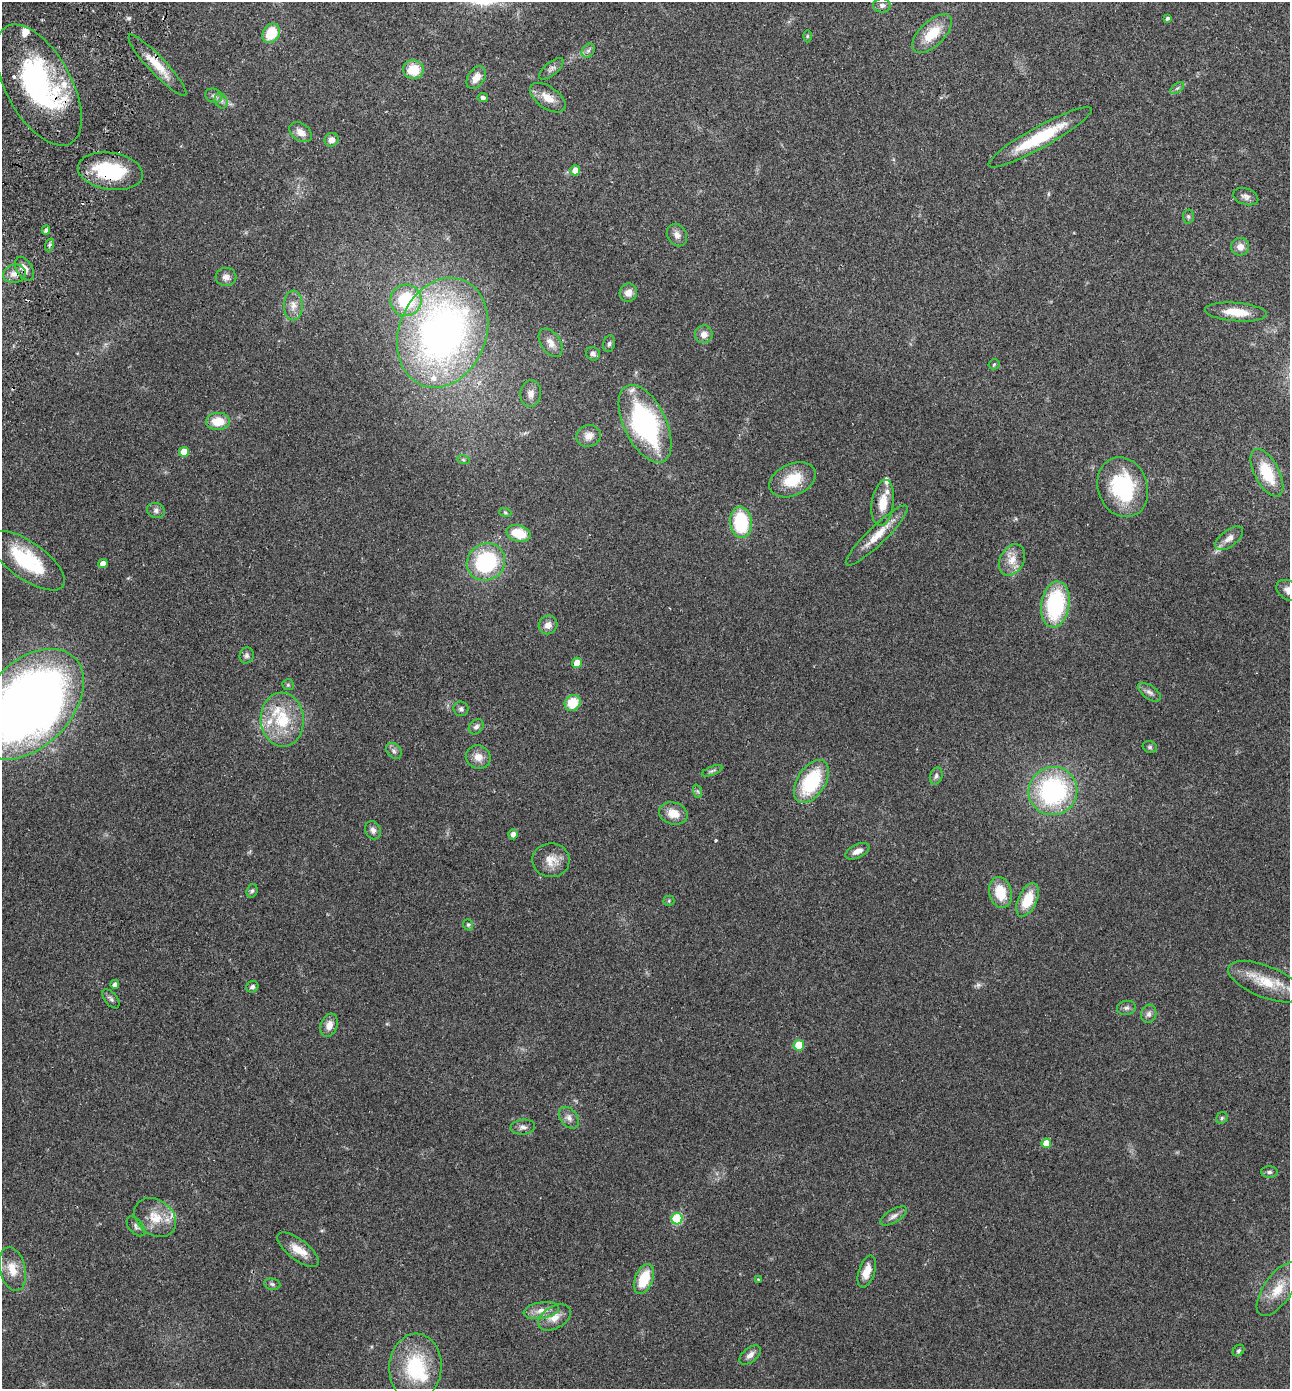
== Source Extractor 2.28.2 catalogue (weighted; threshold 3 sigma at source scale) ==
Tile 11 of 4 x 4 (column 3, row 3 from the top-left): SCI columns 2770-4057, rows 1417-2803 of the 5672 x 5603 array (HDU 1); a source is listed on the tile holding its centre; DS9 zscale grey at full resolution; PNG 1292 x 1391 px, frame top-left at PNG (2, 2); each listed source drawn as its Kron ellipse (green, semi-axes under 4 px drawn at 4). Shown black and unused: <1% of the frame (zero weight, under 2 of 3 exposures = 3% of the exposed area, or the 3 px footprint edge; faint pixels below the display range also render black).
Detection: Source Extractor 2.28.2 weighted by HDU 2 'WHT'; one run over the whole footprint, this tile lists its part. Background 0.0859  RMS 0.0077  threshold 0.0346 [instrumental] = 3 sigma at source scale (4.5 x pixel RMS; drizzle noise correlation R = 1.50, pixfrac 1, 0.05/0.05 arcsec/px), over >= 5 px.
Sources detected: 135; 1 too faint to see at this stretch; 2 inside a brighter object's white glare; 1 cosmic-ray / hot-pixel residue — neither listed nor drawn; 12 inside a brighter listed object's ellipse — not listed separately; the other 119 listed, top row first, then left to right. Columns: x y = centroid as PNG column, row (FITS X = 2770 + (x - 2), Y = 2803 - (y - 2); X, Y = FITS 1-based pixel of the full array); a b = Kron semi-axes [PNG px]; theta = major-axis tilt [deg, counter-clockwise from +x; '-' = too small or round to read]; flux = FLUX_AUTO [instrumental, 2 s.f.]
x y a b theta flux
882 5 9 7 -2 2.7
1167 18 4 3 - 1.3
271 33 10 8 59 19
932 34 25 12 44 19
807 36 6 4 90 0.9
588 51 7 6 - 2.1
157 65 41 8 -47 16
551 69 15 6 39 2.9
413 70 10 9 - 17
476 78 12 8 57 7.3
39 85 67 32 -61 140
1177 88 8 4 37 1.6
214 96 9 7 -22 2.4
483 98 5 4 - 1.8
548 98 20 11 -35 9.6
221 101 8 6 -67 2.6
301 132 12 8 -35 6
1040 137 59 10 29 39
331 140 7 6 - 4.3
575 170 5 5 - 6.8
110 171 33 18 -9 49
1246 197 13 8 -19 3.2
1188 216 7 5 -89 1.4
46 230 4 4 - 2.2
677 235 12 9 -58 4.3
49 245 6 4 71 1.3
1240 247 9 9 - 5.6
24 269 13 8 -60 5.6
14 274 11 9 14 5.2
226 277 10 9 - 4.2
628 293 9 8 - 5.3
406 300 15 15 - 40
293 305 15 9 -90 6.2
1236 312 31 9 -5 14
443 333 56 43 68 330
704 334 9 9 - 5.1
551 343 16 9 -56 6.5
609 344 8 6 75 1.9
593 354 7 6 - 2.7
994 364 5 5 - 0.93
531 394 13 10 84 5
218 421 12 8 1 14
645 424 42 21 -64 120
589 436 12 11 - 6.1
184 452 5 5 - 13
463 459 6 4 -20 1.1
1267 473 26 12 -62 28
792 480 24 16 24 22
1123 487 31 24 -71 59
883 503 23 11 82 14
156 510 9 7 -18 2.8
505 512 6 4 -19 0.93
741 522 16 11 -85 46
519 533 12 8 -16 18
877 536 42 9 44 15
1229 538 16 8 37 5
1012 560 17 11 62 9.2
27 561 44 18 -36 50
486 562 20 18 36 67
103 564 4 4 - 6.5
1289 590 14 9 -29 6.3
1055 604 23 14 81 68
548 625 9 9 - 5
247 655 8 7 - 2.2
577 663 5 5 - 9.1
288 685 6 5 - 1.2
1149 692 13 6 -36 3.3
573 703 8 7 - 19
29 704 65 42 46 680
461 709 7 7 - 2
282 720 27 21 -86 34
476 727 8 6 46 2.5
1150 747 7 5 -15 1.5
394 751 9 6 -46 2.3
478 757 12 11 - 7.3
712 771 11 4 21 1.7
936 776 9 6 71 2.2
811 781 24 14 57 49
697 791 7 4 -70 1.4
1053 791 24 24 - 110
673 813 14 11 -15 10
373 830 9 7 -60 3.2
513 834 5 5 - 4.4
857 851 13 6 26 4.6
551 860 18 17 - 11
252 891 7 5 72 1.7
1000 892 16 11 -76 19
1027 900 18 9 65 18
669 901 5 5 - 1.1
468 925 6 4 -70 1.2
1265 982 40 16 -21 26
115 984 4 4 - 3
252 987 6 5 - 2.3
111 999 11 6 -50 2.1
1126 1008 9 7 8 2.3
1149 1014 9 7 74 3
329 1025 12 8 70 6.1
799 1045 5 5 - 26
569 1118 12 8 -53 4
1222 1118 6 5 - 1.3
523 1127 12 7 6 3.3
1046 1143 5 5 - 12
1269 1172 8 5 1 1.8
894 1216 15 6 31 3.7
155 1217 23 17 -38 16
677 1219 5 5 - 53
136 1226 12 7 -49 2.7
298 1250 25 10 -38 11
12 1269 22 13 -77 13
867 1271 17 8 72 9.7
644 1279 16 9 68 21
758 1279 4 3 - 0.66
272 1284 8 5 -11 1.6
1278 1289 31 14 55 18
541 1310 18 8 10 7.1
554 1317 18 11 29 8.4
1238 1351 6 5 - 1.4
750 1355 12 7 39 3.9
415 1367 34 26 86 52
Overlapping masked pixels (flux is a lower limit): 5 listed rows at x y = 157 65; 39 85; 110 171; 24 269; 14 274
Isophote crosses this tile's border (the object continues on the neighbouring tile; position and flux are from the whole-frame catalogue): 2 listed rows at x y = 1289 590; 29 704